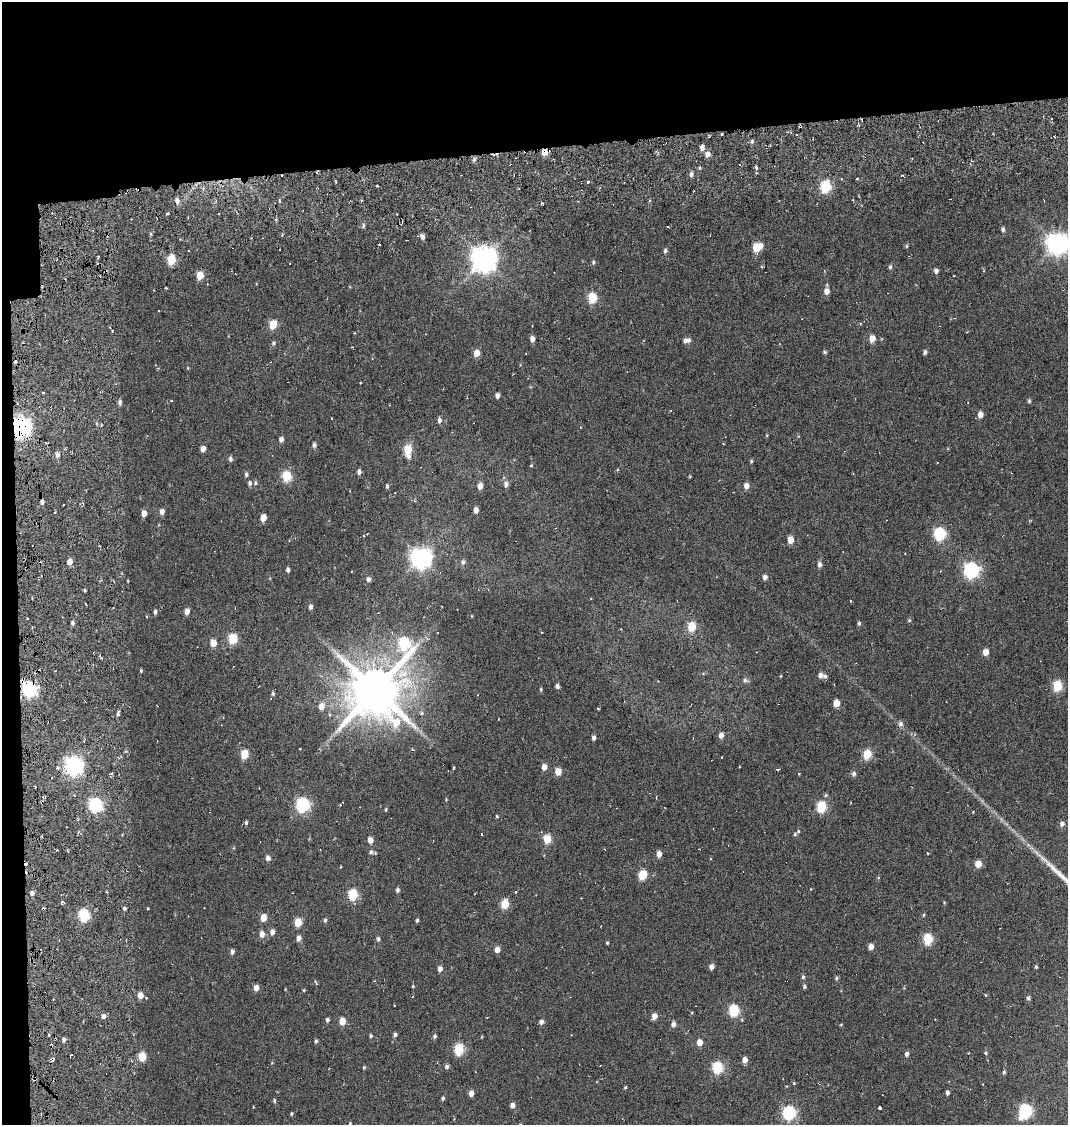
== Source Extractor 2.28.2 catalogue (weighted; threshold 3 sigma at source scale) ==
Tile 1 of 2 x 2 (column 1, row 1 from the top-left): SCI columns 96-1161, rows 1223-2345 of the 2322 x 2444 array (HDU 1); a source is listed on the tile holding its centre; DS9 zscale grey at full resolution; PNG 1070 x 1127 px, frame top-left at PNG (2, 2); no overlay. Shown black and unused: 15% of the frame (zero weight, under 6 of 12 exposures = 14% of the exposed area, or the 3 px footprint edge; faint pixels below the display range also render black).
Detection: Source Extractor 2.28.2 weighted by HDU 2 'WHT'; one run over the whole footprint, this tile lists its part. Background 0.041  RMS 0.012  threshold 0.0482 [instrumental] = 3 sigma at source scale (4.09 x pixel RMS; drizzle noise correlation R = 1.36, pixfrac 0.8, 0.0396/0.0396 arcsec/px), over >= 5 px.
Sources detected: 277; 31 cosmic-ray / hot-pixel residue — not listed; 2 inside a brighter listed object's ellipse — not listed separately; the other 244 listed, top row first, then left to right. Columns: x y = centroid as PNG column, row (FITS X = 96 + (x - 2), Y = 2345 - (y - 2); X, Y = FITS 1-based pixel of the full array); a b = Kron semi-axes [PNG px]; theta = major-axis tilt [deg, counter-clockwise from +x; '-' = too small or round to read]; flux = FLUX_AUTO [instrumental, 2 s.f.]
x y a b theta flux
721 134 3 3 - 4.1
1055 137 3 2 - 1.1
752 141 5 5 - 1.7
702 148 6 5 - 4.6
544 152 5 4 - 14
707 154 5 5 - 6.8
474 159 6 4 64 2.4
756 168 5 3 - 1.6
691 174 6 4 81 3
514 175 2 2 - 0.8
902 175 4 3 - 1.1
857 178 5 3 - 0.91
841 179 3 3 - 1.1
588 182 4 3 - 1.5
376 186 3 2 - 1.3
826 187 6 5 - 110
361 200 4 2 - 0.92
1044 200 3 2 - 0.84
177 201 7 6 - 4.5
279 201 5 3 - 1.1
541 204 3 3 - 3.2
167 214 3 3 - 1.3
218 214 2 2 - 0.97
363 226 6 4 88 1.6
668 227 3 2 - 0.73
1003 229 6 4 -76 2.5
422 237 5 4 - 3.9
1057 244 8 7 - 780
379 245 3 2 - 0.79
906 246 6 4 90 1.3
757 247 7 5 35 42
665 251 5 5 - 2.3
98 257 3 2 - 1.9
484 259 8 8 - 1400
171 260 6 5 - 55
593 262 5 5 - 1.7
289 263 2 2 - 0.93
890 267 6 4 74 1.9
936 271 5 4 - 3.9
200 275 5 4 - 25
166 288 3 2 - 0.91
826 291 5 5 - 7.6
592 298 5 5 - 62
273 324 5 5 - 37
532 326 2 2 - 0.69
354 333 3 3 - 0.66
872 338 5 4 - 15
532 339 5 4 - 6
685 341 6 6 - 3.5
274 343 6 4 71 1.7
825 352 5 4 - 1.6
925 352 5 4 - 2.7
477 353 5 4 - 14
372 358 3 3 - 0.61
43 392 4 2 - 1
497 395 4 4 - 4.7
171 400 3 2 - 0.65
1029 401 5 4 - 1.6
120 402 6 4 -89 2.9
980 414 4 4 - 8.1
331 418 3 2 - 0.71
439 420 6 4 -89 3.5
21 428 7 6 - 640
767 435 5 3 - 0.93
281 439 4 4 - 5.2
314 445 5 4 - 2.9
203 449 5 4 - 7.2
408 450 7 5 -87 38
57 454 6 5 - 4
230 459 6 5 - 2.8
751 461 5 4 - 1.3
531 466 3 3 - 2.9
359 472 6 4 88 3.4
246 474 6 5 - 2.1
287 476 6 5 - 61
250 483 6 5 - 2.8
255 483 5 5 - 1.8
506 484 7 6 - 4.2
387 486 5 4 - 1.9
480 486 5 4 - 7.4
746 486 5 5 - 7.3
42 502 4 4 - 3.2
476 510 5 4 - 5.9
162 512 5 4 - 6.1
144 513 5 4 - 8.9
263 518 5 4 - 13
1030 520 5 3 - 0.92
940 534 6 6 - 110
790 540 5 4 - 14
421 558 7 7 - 720
70 562 5 4 - 9.1
463 562 6 6 - 3
819 564 6 5 - 4.2
288 570 4 3 - 3.3
971 570 6 6 - 290
765 577 5 4 - 4.9
368 579 5 4 - 3.4
85 590 5 3 - 1
850 601 3 2 - 0.94
311 607 5 4 - 3.8
113 608 2 2 - 0.95
187 611 5 4 - 8.1
155 612 6 4 83 2.5
147 616 3 2 - 1.4
909 620 5 4 - 1.3
72 623 5 4 - 2.5
859 623 4 4 - 2
692 627 5 5 - 44
541 632 3 2 - 1
233 639 5 5 - 58
213 643 5 4 - 16
404 643 8 7 - 110
985 652 4 4 - 15
101 657 5 3 - 2.4
141 671 4 3 - 1.3
820 675 5 5 - 4.8
745 680 7 6 - 2.8
557 686 4 4 - 3.5
1057 686 5 5 - 63
29 689 7 6 - 260
541 689 5 4 - 1.3
375 690 15 15 - 6500
273 694 5 5 - 1.9
836 703 5 4 - 22
321 706 7 6 - 8.8
598 709 3 2 - 1.5
118 713 7 3 87 2.3
223 717 3 3 - 0.79
900 724 7 6 - 3.5
721 735 5 4 - 5.7
593 738 5 4 - 3.4
300 749 2 2 - 0.68
244 754 5 5 - 36
867 754 5 5 - 49
722 757 2 2 - 0.67
74 766 7 6 - 480
544 767 5 4 - 8.8
58 768 5 4 - 1.7
453 768 4 3 - 1.1
778 769 3 3 - 3
558 771 5 4 - 17
111 774 5 3 - 1.6
799 774 3 3 - 1
854 774 6 5 - 3.2
656 797 3 2 - 1.3
42 802 4 3 - 3.9
96 805 6 6 - 180
303 805 7 6 - 180
821 807 6 5 - 76
386 809 5 3 - 1.1
497 816 4 3 - 1
246 823 5 4 - 1.9
1062 824 6 5 - 4
481 834 3 3 - 1.4
795 834 6 5 - 1.9
122 835 3 2 - 1.6
42 836 3 2 - 1.5
547 839 5 5 - 39
370 840 5 4 - 8.6
371 852 6 5 - 2.8
928 853 3 2 - 1.2
659 854 5 4 - 9
268 858 5 5 - 4.6
978 864 5 4 - 17
341 867 3 2 - 1.2
642 875 6 5 - 39
878 877 4 3 - 1.4
397 890 5 4 - 2.6
516 892 3 3 - 1.1
32 893 5 4 - 3.5
353 895 6 5 - 78
62 902 5 4 - 1.8
505 904 5 5 - 40
124 908 4 4 - 1.7
84 915 6 5 - 100
923 915 4 4 - 1.3
263 918 5 4 - 17
325 920 5 4 - 1.9
417 920 5 3 - 1.7
298 922 5 5 - 26
272 932 5 4 - 5.6
262 934 6 5 - 7.1
299 938 5 5 - 5.5
378 939 5 4 - 2.5
928 939 6 5 - 68
126 940 2 2 - 1
607 943 4 3 - 1.2
871 946 4 4 - 8.9
497 950 5 4 - 8.5
232 952 5 4 - 3.3
711 967 5 4 - 5.2
1036 967 4 4 - 1.2
440 969 5 4 - 5.5
803 977 6 5 - 1.8
836 978 5 4 - 1.6
316 982 7 3 -66 1.3
413 986 4 4 - 1
804 987 5 4 - 1.8
256 988 5 4 - 7.3
304 990 5 3 - 0.88
140 995 6 5 - 11
985 995 3 3 - 1.1
1028 998 5 4 - 2.1
394 1005 2 2 - 1
734 1011 6 5 - 88
692 1012 3 3 - 1.5
103 1016 5 4 - 4.2
654 1016 6 4 59 8.1
327 1020 4 4 - 2.6
342 1021 5 4 - 15
541 1022 5 4 - 4.4
673 1024 5 5 - 4.9
48 1035 4 2 - 1.2
395 1035 5 4 - 2.2
371 1036 4 4 - 1.7
435 1036 5 4 - 2.2
64 1040 5 4 - 2.8
316 1041 5 4 - 1.7
699 1042 5 4 - 12
459 1050 6 5 - 71
985 1053 4 4 - 1.3
907 1054 5 4 - 3.4
142 1057 5 5 - 36
52 1059 6 5 - 2.3
745 1060 5 4 - 8.2
364 1067 5 4 - 1.2
447 1067 5 5 - 2.8
717 1068 6 5 - 91
1004 1072 4 4 - 1.8
35 1079 5 3 - 1.1
794 1083 4 4 - 1.1
983 1084 3 2 - 1
625 1087 4 3 - 1.2
947 1092 5 4 - 2.8
471 1093 5 4 - 6.8
443 1098 4 4 - 1.7
274 1101 5 4 - 1.6
512 1105 5 5 - 5.1
253 1107 3 2 - 1.6
879 1108 4 3 - 3.4
1025 1111 8 6 65 140
789 1113 6 6 - 170
291 1114 5 3 - 1.2
350 1124 4 3 - 1.2
Overlapping masked pixels (flux is a lower limit): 7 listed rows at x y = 544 152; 177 201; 21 428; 29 689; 42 802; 52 1059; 35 1079
Isophote crosses this tile's border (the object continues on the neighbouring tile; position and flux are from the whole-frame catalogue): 2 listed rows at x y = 1057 244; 350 1124